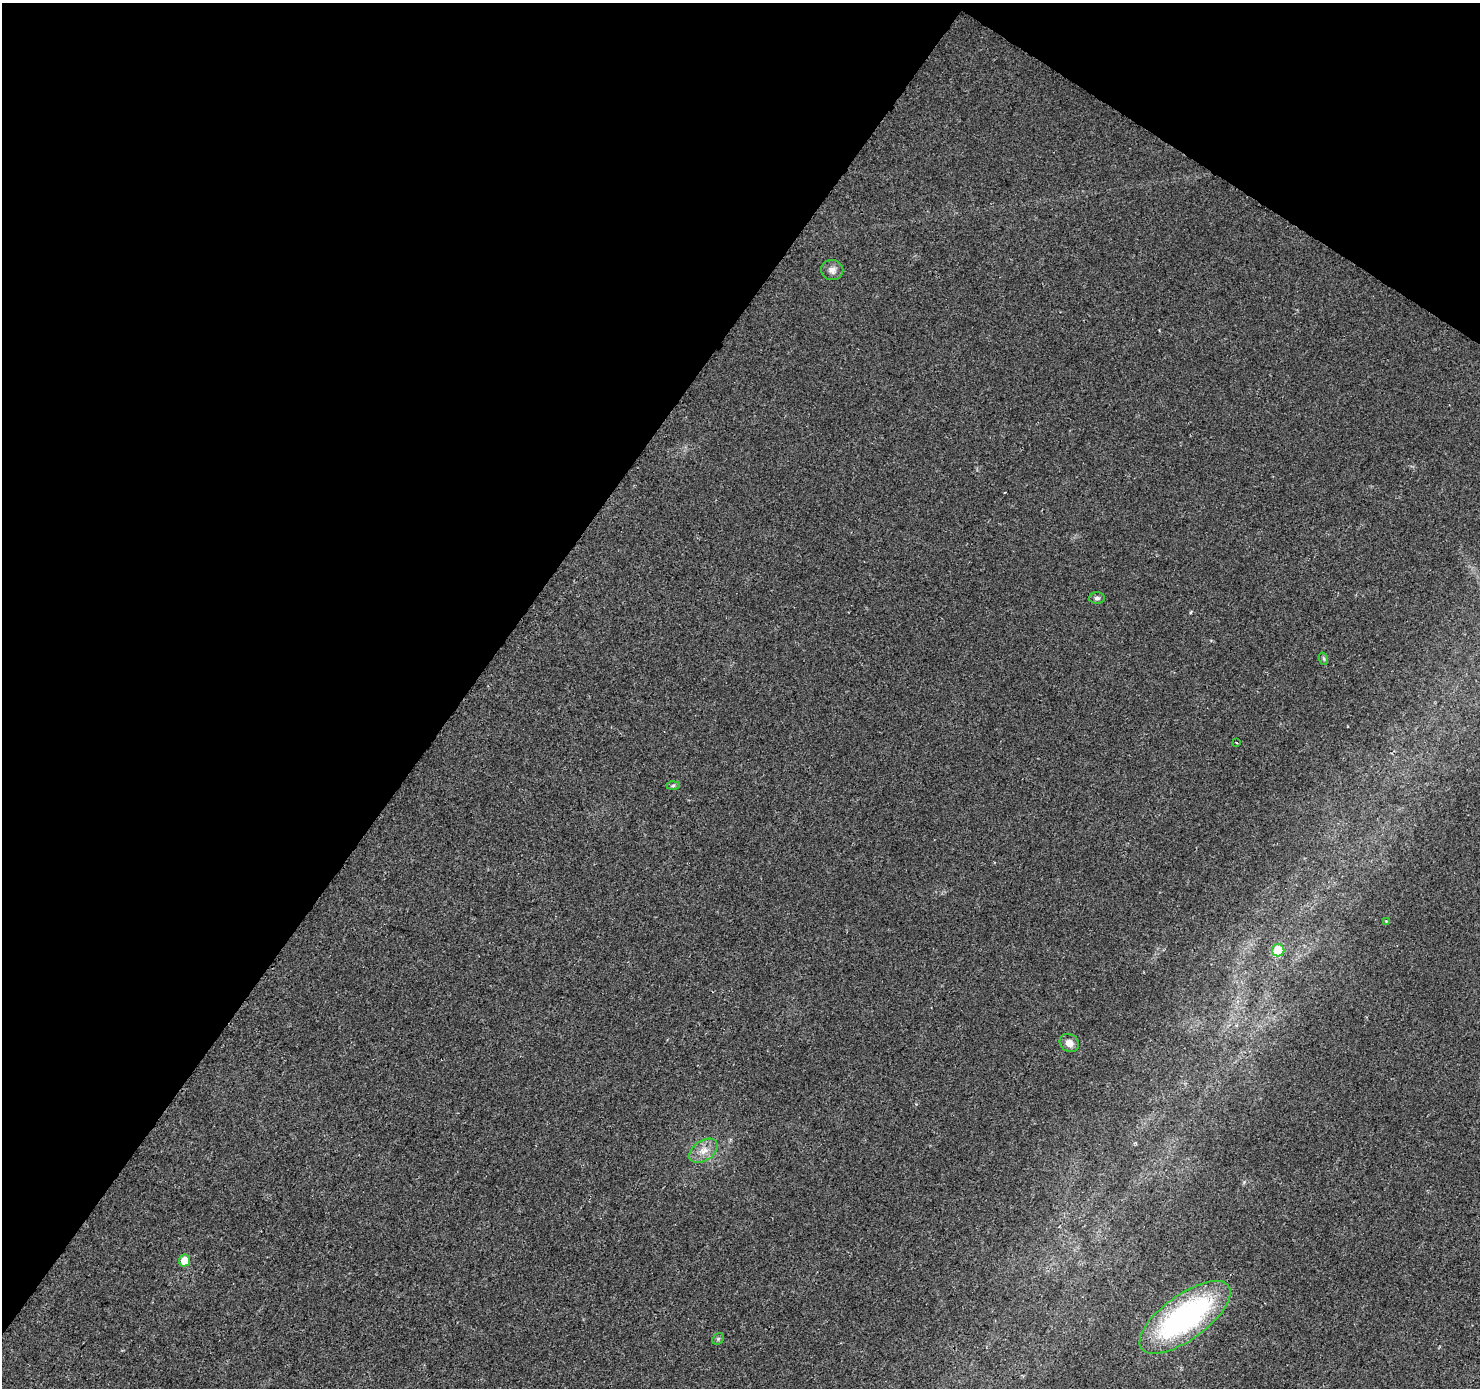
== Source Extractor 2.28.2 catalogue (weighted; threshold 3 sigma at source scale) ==
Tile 2 of 4 x 4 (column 2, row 1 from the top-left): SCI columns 1497-2974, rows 4418-5803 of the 5937 x 5994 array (HDU 1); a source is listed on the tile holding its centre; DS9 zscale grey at full resolution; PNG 1482 x 1390 px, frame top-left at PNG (2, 3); each listed source drawn as its Kron ellipse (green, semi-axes under 4 px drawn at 4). Shown black and unused: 36% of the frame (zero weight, under 2 of 3 exposures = <1% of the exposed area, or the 3 px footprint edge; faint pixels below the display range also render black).
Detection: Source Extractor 2.28.2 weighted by HDU 2 'WHT'; one run over the whole footprint, this tile lists its part. Background 0.0277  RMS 0.0055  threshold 0.0247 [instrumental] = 3 sigma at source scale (4.5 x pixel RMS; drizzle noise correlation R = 1.50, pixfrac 1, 0.0396/0.0396 arcsec/px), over >= 5 px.
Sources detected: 12; all 12 listed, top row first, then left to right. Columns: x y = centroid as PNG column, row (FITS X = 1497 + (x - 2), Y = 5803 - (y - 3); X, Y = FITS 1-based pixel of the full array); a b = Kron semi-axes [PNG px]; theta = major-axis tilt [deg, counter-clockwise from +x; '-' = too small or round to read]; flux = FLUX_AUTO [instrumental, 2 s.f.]
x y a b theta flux
832 270 11 10 - 3.3
1097 598 8 5 0 1.4
1324 659 6 4 -71 0.81
1236 743 3 2 - 0.66
673 786 6 4 2 0.91
1386 921 4 4 - 0.46
1278 950 6 6 - 19
1069 1043 10 8 -33 4
703 1151 16 10 35 5.7
184 1260 6 5 - 8.1
1185 1317 54 22 36 120
718 1339 6 5 - 0.95